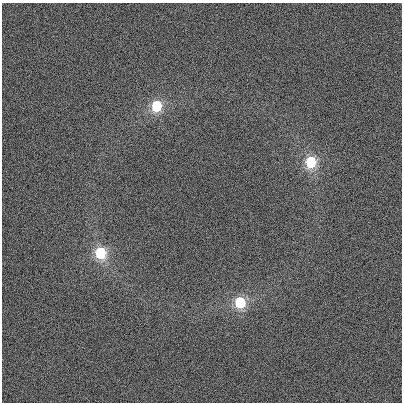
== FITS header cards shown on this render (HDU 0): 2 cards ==
NAXIS1  =                  400
NAXIS2  =                  400

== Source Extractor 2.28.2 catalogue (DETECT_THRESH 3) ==
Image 400 x 400 px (HDU 0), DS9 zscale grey, 1 PNG px = 1 image px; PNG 404 x 404 px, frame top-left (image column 1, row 400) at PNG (2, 3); no overlay
Background 1.19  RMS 36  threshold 108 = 3 sigma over >= 5 px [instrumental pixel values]
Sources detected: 4; all 4 listed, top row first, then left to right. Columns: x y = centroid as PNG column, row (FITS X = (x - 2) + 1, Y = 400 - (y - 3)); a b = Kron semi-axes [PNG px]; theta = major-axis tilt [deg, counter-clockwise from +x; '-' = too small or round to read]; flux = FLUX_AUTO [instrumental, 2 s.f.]
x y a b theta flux
156 106 10 9 - 100000
311 162 10 8 82 130000
100 253 10 8 -82 140000
240 303 10 8 -88 110000